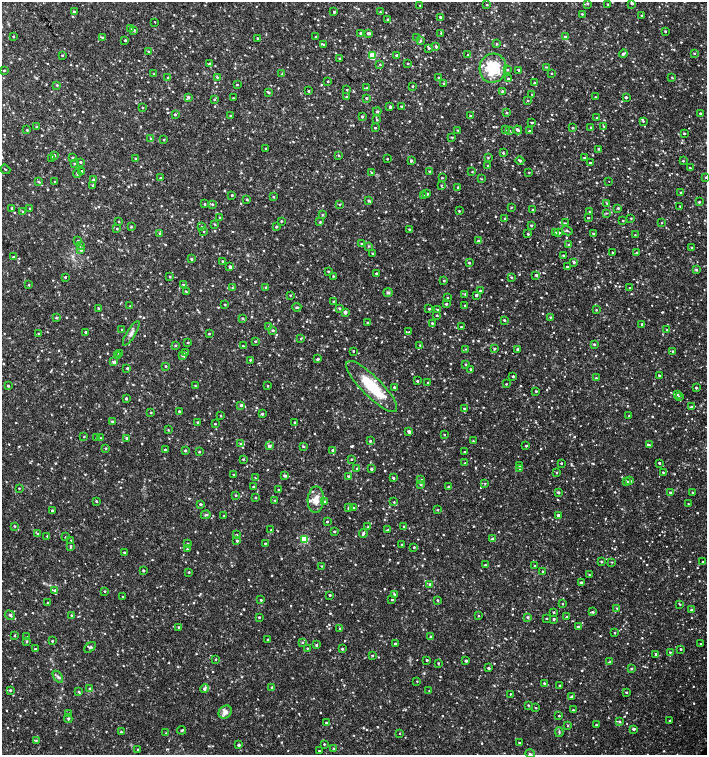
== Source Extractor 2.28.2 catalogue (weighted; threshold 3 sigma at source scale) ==
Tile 11 of 4 x 4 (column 3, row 3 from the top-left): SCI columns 3044-4452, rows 1507-3012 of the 6023 x 6029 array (HDU 1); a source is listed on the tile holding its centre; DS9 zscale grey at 2 x 2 block average (1 PNG px = mean of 2 x 2 image px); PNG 709 x 757 px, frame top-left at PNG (2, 2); each listed source drawn as its Kron ellipse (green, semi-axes under 4 px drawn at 4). Shown black and unused: <1% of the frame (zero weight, under 2 of 3 exposures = <1% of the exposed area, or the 3 px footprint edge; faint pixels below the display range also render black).
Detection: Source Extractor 2.28.2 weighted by HDU 2 'WHT'; one run over the whole footprint, this tile lists its part. Background 0.0327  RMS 0.004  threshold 0.0181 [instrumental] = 3 sigma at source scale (4.5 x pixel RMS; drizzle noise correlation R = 1.50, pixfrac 1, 0.0396/0.0396 arcsec/px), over >= 5 px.
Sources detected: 1008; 2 cosmic-ray / hot-pixel residue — neither listed nor drawn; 1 coinciding with a brighter row at this scale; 10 inside a brighter listed object's ellipse — not listed separately; of the other 995, all 500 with FLUX_AUTO >= 0.658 (the completeness limit of this list) listed and drawn (495 fainter detections not listed), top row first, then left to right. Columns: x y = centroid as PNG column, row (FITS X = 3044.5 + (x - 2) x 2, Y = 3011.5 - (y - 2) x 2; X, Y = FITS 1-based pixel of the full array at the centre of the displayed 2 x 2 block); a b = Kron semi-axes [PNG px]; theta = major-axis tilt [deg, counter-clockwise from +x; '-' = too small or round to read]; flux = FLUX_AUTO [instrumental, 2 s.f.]
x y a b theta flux
587 3 3 3 - 1.1
632 3 2 2 - 2.1
608 4 2 2 - 0.77
420 5 2 2 - 0.79
487 5 2 2 - 0.84
74 12 3 3 - 1.3
334 12 2 2 - 0.94
380 12 3 2 - 0.88
582 14 2 2 - 0.7
642 16 2 2 - 0.78
440 17 3 2 - 1.2
387 19 3 2 - 0.89
155 22 2 2 - 3.8
130 29 3 2 - 1
134 30 3 3 - 1.4
665 31 2 2 - 0.91
361 33 2 2 - 1.3
369 33 4 2 - 2.9
441 33 3 2 - 0.76
13 36 2 2 - 0.86
565 36 3 3 - 1.2
316 37 2 2 - 0.79
102 38 3 3 - 0.92
257 38 2 2 - 0.76
417 38 2 2 - 0.86
125 40 2 2 - 1.1
421 41 3 3 - 0.9
324 44 3 3 - 0.87
497 44 3 2 - 1.1
436 47 3 2 - 1.7
429 48 2 2 - 1.1
148 51 3 2 - 0.87
694 53 3 2 - 0.75
623 54 4 3 - 1.9
62 55 2 2 - 0.82
396 55 2 2 - 1.4
468 55 3 2 - 0.76
372 56 3 3 - 29
339 58 3 2 - 0.8
209 64 4 3 - 1.5
380 64 3 2 - 0.71
408 64 2 2 - 0.83
546 67 3 2 - 0.67
493 68 14 13 - 41
507 69 3 3 - 1.1
4 70 3 2 - 0.96
519 70 3 2 - 1.5
552 73 2 2 - 0.69
154 74 3 3 - 0.88
282 74 3 2 - 0.87
168 77 3 3 - 0.99
217 77 4 3 - 1
672 77 2 2 - 0.88
439 78 2 2 - 1.5
508 79 3 3 - 1.3
328 81 2 2 - 0.72
444 83 2 2 - 1.1
534 83 3 3 - 1.4
237 84 2 2 - 0.79
57 85 3 2 - 0.93
413 86 2 2 - 1
367 88 3 3 - 0.9
347 90 2 2 - 0.88
309 91 2 2 - 1.2
502 91 3 3 - 1.1
268 92 4 2 - 1.3
532 94 2 2 - 0.81
188 97 4 3 - 1.3
346 97 2 2 - 0.78
595 97 2 2 - 0.69
626 97 3 2 - 1.8
233 98 2 2 - 0.71
366 98 3 3 - 1.2
214 99 3 2 - 0.92
528 101 2 2 - 0.79
402 106 3 2 - 0.93
390 107 4 2 - 1.5
143 108 2 2 - 0.88
377 111 4 2 - 0.82
507 113 2 2 - 0.94
700 113 2 2 - 1.4
175 114 2 2 - 1.4
230 116 2 2 - 0.76
362 116 2 2 - 1.3
470 116 2 2 - 0.78
597 118 2 2 - 0.85
377 120 3 3 - 1.1
643 121 4 3 - 1.1
532 122 3 2 - 1
603 126 3 2 - 0.77
36 127 3 2 - 0.73
591 127 3 3 - 1.4
375 128 2 2 - 0.89
572 128 3 2 - 0.89
27 130 3 2 - 0.92
458 130 3 2 - 0.8
505 130 3 3 - 0.87
518 130 4 3 - 2
509 131 3 3 - 0.83
529 131 2 2 - 1.2
684 133 2 2 - 1
452 137 3 3 - 0.75
151 139 3 3 - 1.1
164 140 3 2 - 0.91
266 148 2 2 - 0.98
599 149 2 2 - 0.82
503 153 3 3 - 0.97
54 155 3 3 - 1.1
338 155 3 2 - 0.89
488 157 3 2 - 0.91
584 157 3 2 - 0.66
52 158 3 3 - 0.66
72 158 3 2 - 1.1
135 159 2 2 - 0.93
387 159 2 2 - 0.9
520 160 4 3 - 1.7
411 161 3 3 - 1.5
683 161 2 2 - 0.69
80 162 3 3 - 0.95
74 163 2 2 - 0.72
590 163 2 2 - 1.2
488 166 2 2 - 1.2
690 168 2 2 - 0.94
5 169 5 2 - 0.75
82 171 2 2 - 1.5
430 171 2 2 - 1.2
472 172 3 3 - 0.72
529 172 2 2 - 0.71
372 173 3 3 - 1.7
77 174 4 3 - 1.1
706 177 2 2 - 0.74
161 178 2 2 - 1.1
442 178 3 2 - 0.75
94 179 3 3 - 1.4
482 179 3 2 - 0.67
38 182 3 3 - 1.2
55 182 2 2 - 1
609 182 2 2 - 0.77
93 185 3 3 - 1.1
441 185 3 2 - 0.69
458 187 3 2 - 0.81
681 193 2 2 - 1
427 194 2 2 - 1.8
232 195 2 2 - 1.2
423 196 3 3 - 1.2
273 197 3 3 - 0.96
247 199 3 2 - 0.99
369 200 3 3 - 1.4
699 202 3 2 - 1.1
607 203 3 2 - 0.76
205 204 2 2 - 1
212 204 3 3 - 1.2
339 204 3 2 - 0.67
680 206 2 2 - 0.72
511 207 3 2 - 0.73
12 208 3 2 - 1.1
30 208 2 2 - 0.76
618 208 2 2 - 1.2
533 209 2 2 - 0.66
459 211 2 2 - 0.8
23 212 4 3 - 1
590 212 2 2 - 1.4
606 213 3 2 - 0.66
322 215 3 3 - 0.92
220 217 2 2 - 0.67
505 218 2 2 - 0.66
588 218 2 2 - 1
631 218 3 3 - 0.87
119 221 3 2 - 0.71
281 221 2 2 - 0.93
623 221 2 2 - 0.73
320 222 3 2 - 1
565 223 3 2 - 0.8
662 223 2 2 - 0.67
215 224 3 2 - 0.79
531 225 2 2 - 1.1
131 227 2 2 - 0.97
202 227 3 2 - 0.71
276 227 2 2 - 1.4
117 229 2 2 - 0.99
409 229 2 2 - 1
204 231 2 2 - 0.67
567 231 5 3 - 1.2
559 232 3 2 - 1.7
160 233 3 3 - 1.3
555 233 3 2 - 2.3
593 233 2 2 - 0.92
528 234 2 2 - 1.1
635 235 2 2 - 0.67
78 241 2 2 - 1.3
478 241 3 3 - 1
361 244 3 2 - 0.98
80 245 3 3 - 1.5
568 245 3 2 - 0.75
368 246 3 3 - 1
692 247 2 2 - 1.4
81 250 3 3 - 1.3
612 252 2 2 - 2.8
637 252 3 2 - 0.69
372 253 2 2 - 0.91
563 255 2 2 - 1.6
13 257 3 3 - 0.91
191 259 3 3 - 1.3
222 261 2 2 - 0.71
574 262 3 2 - 1.6
469 263 2 2 - 1
230 267 3 2 - 2.3
567 267 2 2 - 1.2
696 270 3 3 - 1.3
328 271 3 2 - 0.84
376 273 2 2 - 1.1
536 275 2 2 - 1.4
169 276 3 2 - 0.89
333 276 3 2 - 0.78
65 277 2 2 - 6.9
511 277 2 2 - 1.2
444 281 2 2 - 1.2
29 285 3 2 - 0.69
183 285 3 2 - 1.1
266 287 3 2 - 0.99
232 288 3 2 - 0.96
630 288 2 2 - 0.66
480 291 2 2 - 1.3
186 292 3 2 - 0.72
388 292 4 3 - 1.5
465 294 3 3 - 0.89
290 295 2 2 - 0.67
476 295 2 2 - 2.1
447 298 2 2 - 1.2
333 301 3 2 - 0.71
446 304 3 2 - 1.3
225 305 2 2 - 1.2
465 305 2 2 - 0.86
130 306 3 2 - 0.68
297 307 5 3 - 1.4
98 308 3 2 - 0.82
339 308 3 2 - 1.4
429 309 2 2 - 1.2
438 310 3 2 - 0.93
596 310 3 2 - 0.8
345 312 2 2 - 3.5
437 315 3 2 - 0.75
550 317 2 2 - 0.74
56 318 3 3 - 1.3
242 318 2 2 - 0.92
504 320 2 2 - 1.5
368 322 2 2 - 0.98
432 323 2 2 - 1.2
642 324 2 2 - 2.4
269 327 3 3 - 1.3
461 327 2 2 - 0.79
122 329 3 2 - 0.67
273 330 3 2 - 1.4
667 330 3 2 - 1.2
85 332 3 3 - 1.4
409 332 3 3 - 0.78
131 333 14 4 59 3.8
38 334 3 2 - 0.68
209 334 2 2 - 0.87
301 339 3 3 - 0.91
255 341 2 2 - 1.1
188 342 2 2 - 0.82
594 344 2 2 - 1.5
175 345 3 2 - 1
420 345 3 2 - 0.74
243 346 2 2 - 0.77
466 349 3 3 - 0.69
494 349 4 3 - 0.8
518 349 3 2 - 2.6
353 351 2 2 - 1
673 351 2 2 - 0.81
119 353 3 3 - 0.99
185 353 3 3 - 2
117 356 2 2 - 0.92
182 356 3 3 - 0.82
318 359 2 2 - 2
250 360 3 2 - 0.87
114 362 3 3 - 2.8
465 364 2 2 - 1.1
166 366 2 2 - 0.87
127 368 3 3 - 1.1
471 369 3 3 - 1.2
659 375 2 2 - 1.2
513 376 2 2 - 1.5
596 378 2 2 - 0.77
417 381 2 2 - 1.3
428 383 2 2 - 1.2
506 384 2 2 - 0.71
8 386 3 2 - 1.2
195 386 3 2 - 0.7
268 386 2 2 - 0.71
372 387 35 10 -45 40
394 388 3 2 - 2
696 388 2 2 - 1.4
536 391 2 2 - 0.91
677 394 3 3 - 1.2
680 396 2 2 - 1.7
126 398 3 3 - 1.4
241 405 3 3 - 1.8
691 407 4 2 - 1
464 408 2 2 - 0.83
179 411 2 2 - 1
151 413 2 2 - 0.93
262 414 3 2 - 1.4
221 416 2 2 - 0.72
629 416 2 2 - 0.91
112 421 3 2 - 1
198 422 2 2 - 0.82
295 422 2 2 - 0.92
215 424 2 2 - 0.76
168 430 3 2 - 0.67
409 431 3 2 - 3.5
444 435 2 2 - 0.74
84 437 3 2 - 0.69
96 438 3 2 - 0.73
100 438 3 3 - 0.78
126 438 2 2 - 1.1
370 441 3 2 - 1.5
473 441 2 2 - 0.74
241 444 4 4 - 2.1
649 445 3 2 - 1
269 446 4 3 - 2.2
303 446 3 2 - 1
526 446 3 2 - 0.91
106 448 3 2 - 1
165 450 3 2 - 1.9
332 450 3 3 - 1.4
185 451 3 3 - 1.1
199 452 2 2 - 1.2
465 452 2 2 - 1.5
243 459 2 2 - 0.91
351 459 2 2 - 0.88
465 463 2 2 - 0.86
561 463 2 2 - 1
659 463 2 2 - 1.5
519 465 3 2 - 0.7
520 468 3 3 - 1.3
357 469 3 2 - 1.2
371 469 3 2 - 1.7
663 472 3 2 - 0.96
557 473 3 2 - 0.75
233 474 2 2 - 0.71
285 476 3 2 - 2
348 476 3 2 - 1.1
255 478 3 2 - 0.7
393 478 2 2 - 1.4
421 480 3 3 - 1.3
627 481 3 3 - 1.5
630 481 2 2 - 1.5
485 483 3 2 - 0.79
421 484 3 3 - 1.2
449 486 3 2 - 1
253 487 2 2 - 1.2
19 488 2 2 - 0.7
279 490 2 2 - 1.1
558 492 3 2 - 1.6
670 492 3 3 - 1.9
692 493 2 2 - 1.1
236 495 2 2 - 1.1
256 498 2 2 - 1.1
274 500 3 2 - 0.8
316 500 13 8 86 10
96 501 2 2 - 1.2
325 502 3 3 - 1.6
394 502 3 2 - 0.79
200 504 3 2 - 1.3
688 504 2 2 - 0.67
348 508 3 3 - 0.87
354 508 3 3 - 1
52 510 3 2 - 1.2
438 510 3 2 - 0.69
206 515 5 3 - 1.1
558 515 2 2 - 1.8
224 516 2 2 - 0.72
327 521 2 2 - 1.2
15 526 3 2 - 0.79
404 526 2 2 - 0.89
368 527 3 2 - 0.71
271 530 2 2 - 1.2
388 530 3 3 - 1.3
334 531 2 2 - 1.2
363 533 4 3 - 1.4
38 534 3 3 - 1.2
236 535 2 2 - 1.1
47 536 2 2 - 0.82
65 537 2 2 - 0.75
304 539 3 3 - 37
492 539 3 2 - 1.6
71 540 3 2 - 0.78
237 541 2 2 - 1.2
188 543 2 2 - 0.87
265 543 2 2 - 0.96
402 545 2 2 - 1.3
71 546 4 2 - 1.2
414 547 2 2 - 0.98
187 549 2 2 - 0.77
124 552 2 2 - 0.96
601 562 2 2 - 1.3
612 562 3 2 - 0.68
703 562 2 2 - 0.84
485 565 2 2 - 1.2
322 566 2 2 - 0.67
535 566 2 2 - 1
143 570 2 2 - 1.4
543 571 2 2 - 0.91
189 572 2 2 - 0.83
589 575 2 2 - 0.73
581 582 2 2 - 1.3
430 584 3 3 - 1.5
54 590 3 3 - 1.7
104 591 2 2 - 0.84
394 594 3 2 - 1.2
330 595 2 2 - 1.1
122 597 2 2 - 0.66
261 600 2 2 - 1.2
392 600 2 2 - 0.98
437 600 3 2 - 0.84
48 603 3 3 - 0.97
563 604 2 2 - 0.72
680 604 3 2 - 0.74
617 608 3 2 - 0.74
691 610 2 2 - 1.9
554 612 2 2 - 1.1
593 612 3 2 - 1.2
10 615 5 3 - 1.8
71 615 3 3 - 0.87
478 616 2 2 - 0.78
259 617 2 2 - 1.1
528 617 3 3 - 1.6
567 617 2 2 - 0.97
546 618 2 2 - 0.77
554 619 2 2 - 1.5
179 627 3 2 - 1.2
578 627 3 3 - 2.6
340 628 4 2 - 0.75
615 633 2 2 - 0.71
14 636 3 2 - 0.88
430 636 2 2 - 0.81
27 637 3 3 - 0.85
268 639 2 2 - 1.1
26 641 3 3 - 1.2
52 641 2 2 - 1.2
303 642 3 2 - 0.72
395 644 2 2 - 1.2
701 644 2 2 - 0.86
316 645 3 3 - 1.5
90 647 6 3 43 1.6
307 648 2 2 - 0.74
35 649 3 3 - 1.1
342 649 3 2 - 0.95
681 649 2 2 - 0.98
670 652 2 2 - 1
656 654 3 2 - 1.4
372 656 3 2 - 1.2
216 659 2 2 - 0.89
427 660 2 2 - 1.3
466 661 2 2 - 2
610 662 3 3 - 0.96
438 663 2 2 - 0.75
488 668 2 2 - 1.6
631 669 3 2 - 1.2
58 677 7 3 -55 1.9
417 681 3 2 - 0.7
544 683 3 2 - 1.1
559 685 2 2 - 0.82
272 687 2 2 - 1.4
90 688 3 3 - 0.82
204 689 4 3 - 2.1
10 690 3 3 - 1.2
78 691 4 3 - 1.1
429 691 2 2 - 0.66
626 692 2 2 - 1.2
510 694 2 2 - 2
572 696 3 3 - 1.4
528 705 3 2 - 0.89
536 708 2 2 - 0.74
573 710 2 2 - 1.1
225 712 7 6 - 5.5
69 713 3 3 - 1
559 716 2 2 - 0.78
68 718 4 3 - 1.5
670 720 2 2 - 1.1
619 721 3 3 - 1.5
326 723 3 2 - 1.1
596 725 2 2 - 0.95
568 726 3 2 - 0.76
633 729 3 2 - 2.1
182 730 4 2 - 1.3
121 732 2 2 - 0.99
559 732 5 3 - 1.2
166 733 3 2 - 0.69
399 733 2 2 - 0.67
36 741 3 3 - 0.84
519 743 3 2 - 1
324 744 2 2 - 0.97
239 745 2 2 - 1.8
333 748 2 2 - 0.94
138 750 2 2 - 0.81
319 751 2 2 - 0.81
530 754 5 3 - 0.98
Isophote crosses this tile's border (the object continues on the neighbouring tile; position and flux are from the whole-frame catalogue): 1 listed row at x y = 706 177
Diffuse or blended objects may show on this block-average render without a row.